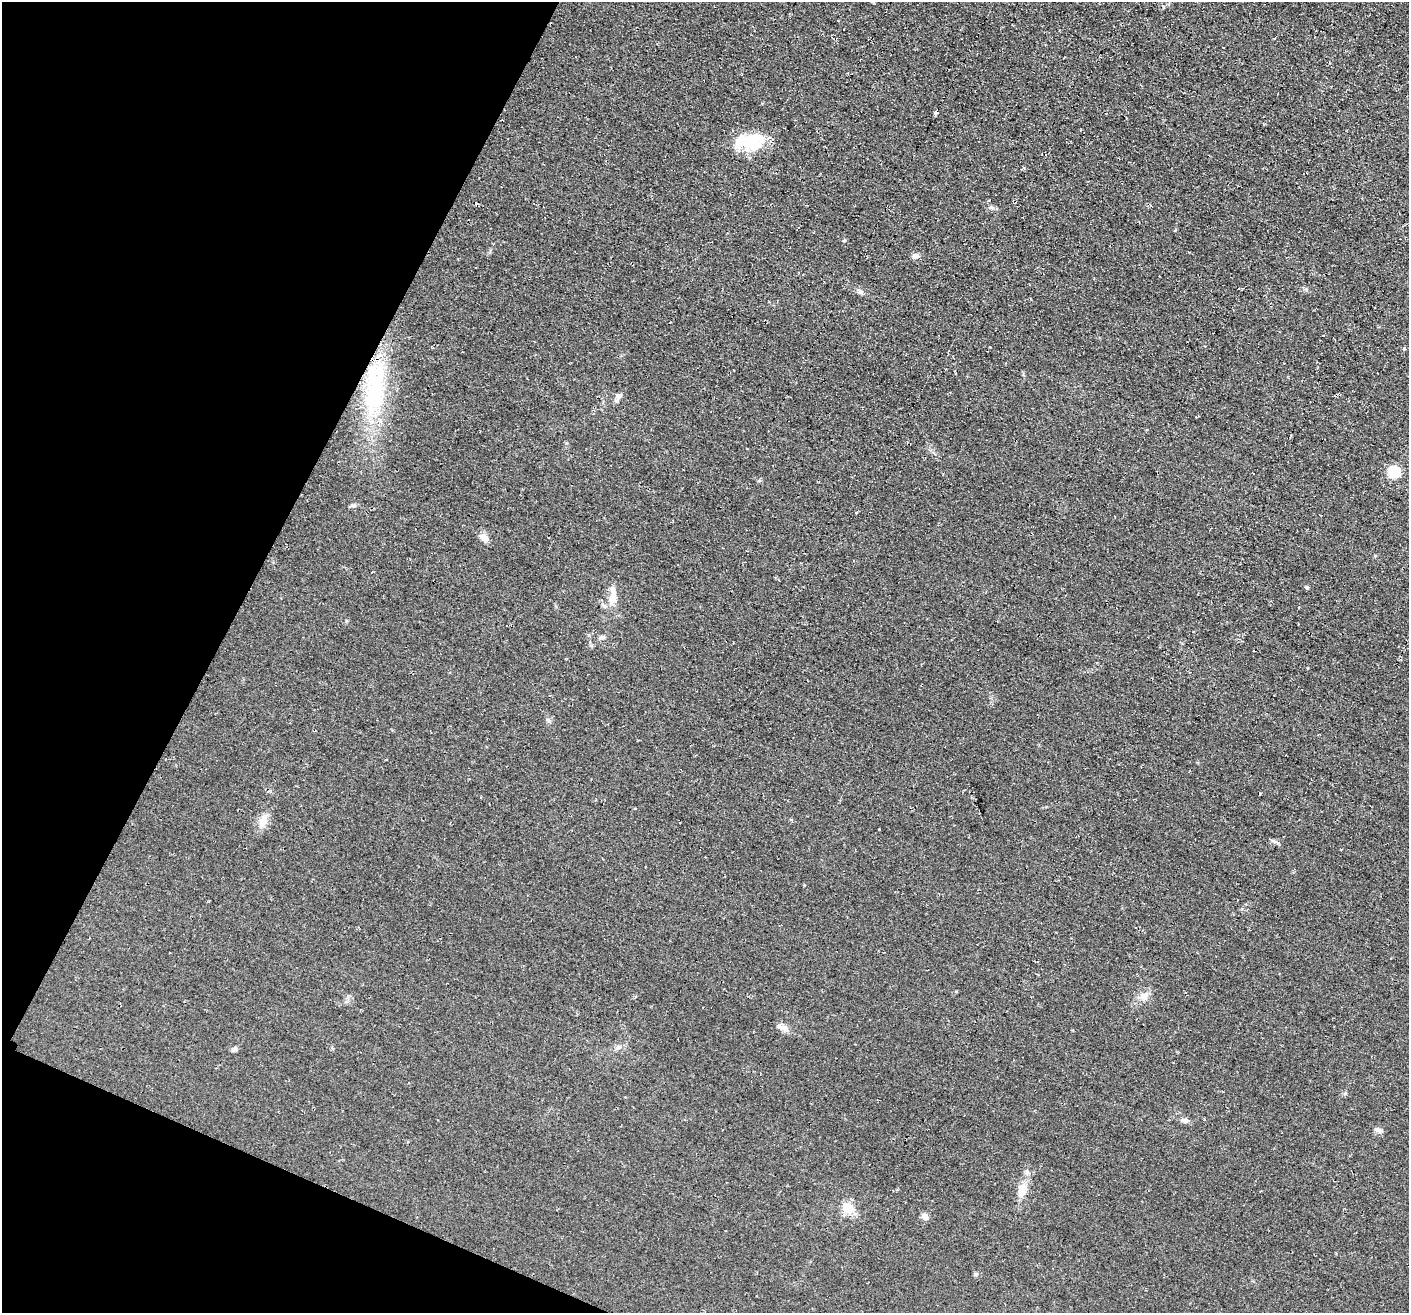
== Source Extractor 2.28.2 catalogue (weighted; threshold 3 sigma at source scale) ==
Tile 9 of 4 x 4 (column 1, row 3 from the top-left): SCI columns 47-1453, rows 1635-2945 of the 5705 x 5727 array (HDU 1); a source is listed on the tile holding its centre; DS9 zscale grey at full resolution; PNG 1411 x 1315 px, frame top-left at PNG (2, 2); no overlay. Shown black and unused: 20% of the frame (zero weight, under 2 of 3 exposures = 3% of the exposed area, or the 3 px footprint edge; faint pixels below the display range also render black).
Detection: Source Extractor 2.28.2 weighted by HDU 2 'WHT'; one run over the whole footprint, this tile lists its part. Background 0.0808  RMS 0.014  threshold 0.0651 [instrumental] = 3 sigma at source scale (4.5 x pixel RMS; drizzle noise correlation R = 1.50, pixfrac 1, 0.05/0.05 arcsec/px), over >= 5 px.
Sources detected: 27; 1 inside a brighter object's white glare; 1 cosmic-ray / hot-pixel residue — not listed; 1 inside a brighter listed object's ellipse — not listed separately; the other 24 listed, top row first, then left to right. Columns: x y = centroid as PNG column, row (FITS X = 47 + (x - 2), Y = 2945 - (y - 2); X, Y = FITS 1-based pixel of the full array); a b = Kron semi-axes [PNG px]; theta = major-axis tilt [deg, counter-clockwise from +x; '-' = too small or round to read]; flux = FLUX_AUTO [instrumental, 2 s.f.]
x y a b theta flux
936 113 4 3 - 16
756 139 27 24 56 46
915 256 10 6 4 4.3
860 292 8 5 -45 3.8
1404 348 4 4 - 2.4
374 391 72 25 79 150
619 396 9 7 60 5.4
1394 472 6 6 - 110
353 505 8 4 7 2.7
483 537 12 9 -29 7.1
1307 587 5 3 - 1.6
613 597 20 10 78 17
603 637 6 5 - 2.7
263 821 15 9 67 14
1143 996 10 7 -45 7.2
785 1028 13 6 -34 6.7
618 1047 8 6 19 4
234 1049 7 6 - 3.6
1186 1121 8 6 21 3.4
1378 1130 9 6 -22 4.1
1027 1172 8 5 -80 4.1
1022 1190 19 11 79 16
848 1208 14 12 -37 20
924 1216 9 7 -61 5.8
Overlapping masked pixels (flux is a lower limit): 2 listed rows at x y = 936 113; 374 391
Unlisted compact peaks at least as high as the median listed source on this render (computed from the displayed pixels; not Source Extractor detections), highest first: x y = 975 1274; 991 207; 1345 1093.